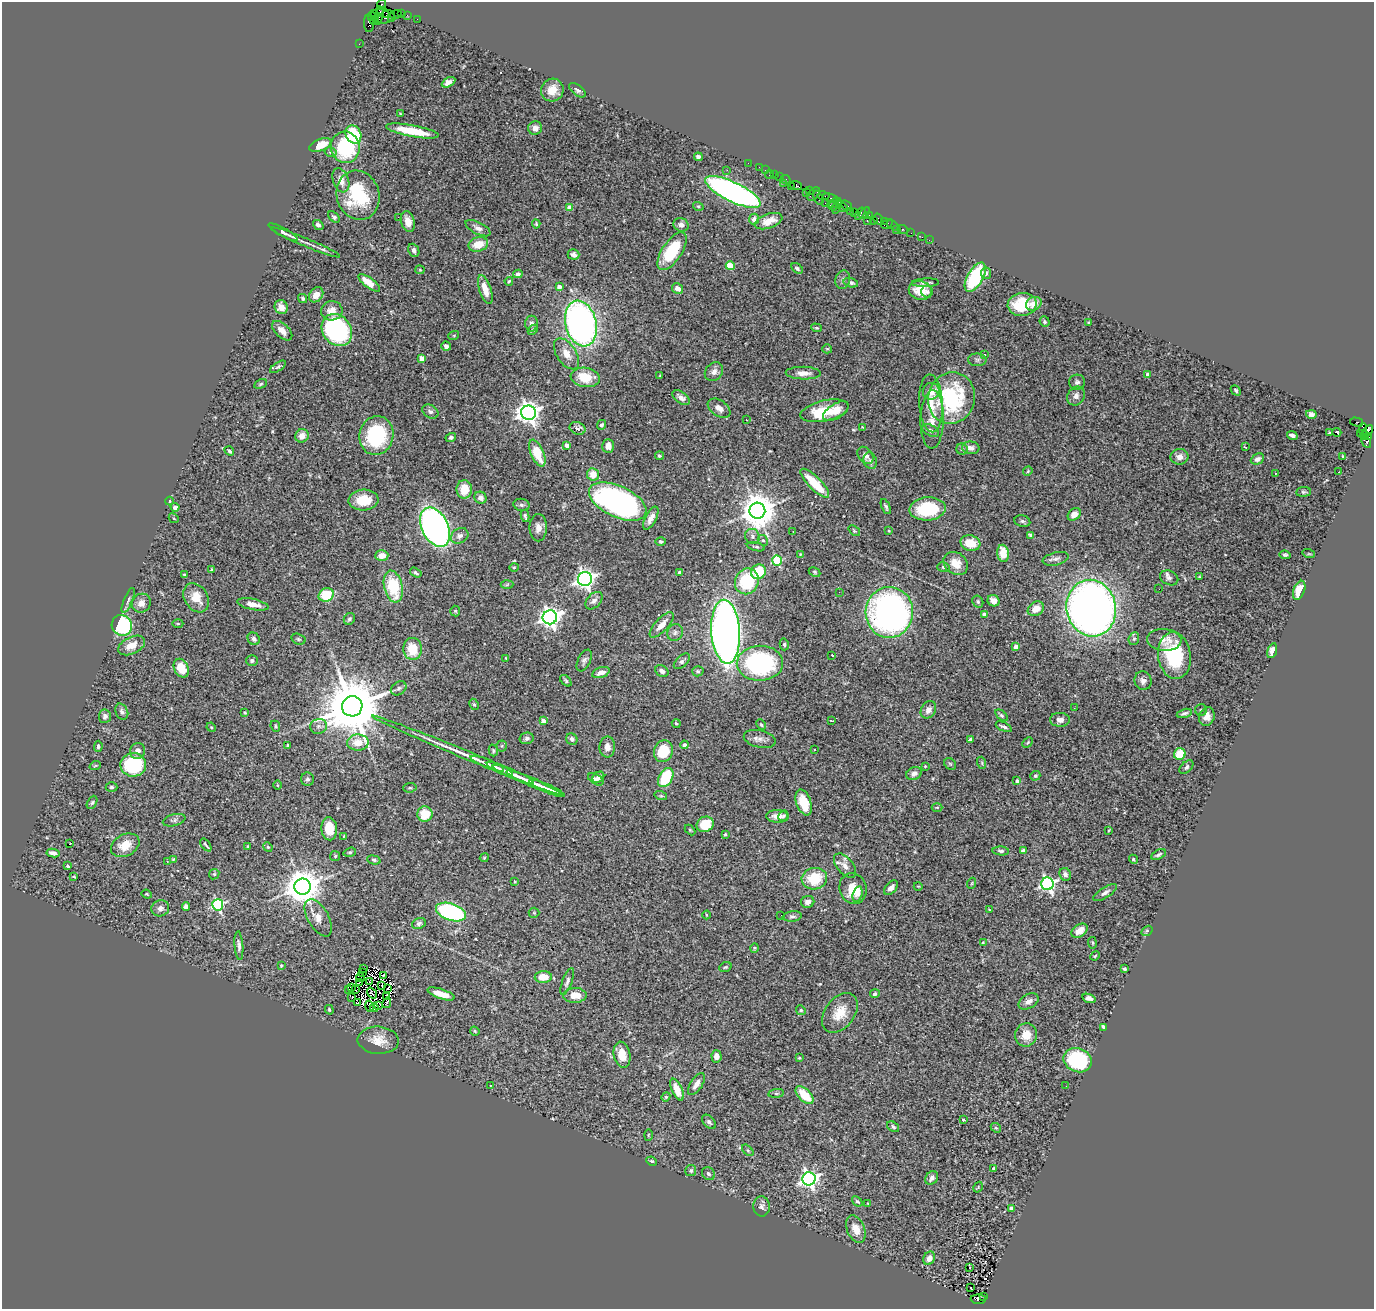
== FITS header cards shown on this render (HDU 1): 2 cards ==
NAXIS1  =                 1372
NAXIS2  =                 1307

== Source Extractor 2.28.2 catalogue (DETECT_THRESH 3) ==
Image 1372 x 1307 px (HDU 1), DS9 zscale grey, 1 PNG px = 1 image px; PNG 1376 x 1311 px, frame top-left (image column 1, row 1307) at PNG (2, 2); each listed source drawn as its Kron ellipse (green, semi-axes under 4 px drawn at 4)
Background 1.42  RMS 0.054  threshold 0.161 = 3 sigma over >= 5 px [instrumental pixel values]
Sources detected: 477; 10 with non-positive FLUX_AUTO (blend fragments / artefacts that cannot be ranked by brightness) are neither listed nor drawn; the other 467 listed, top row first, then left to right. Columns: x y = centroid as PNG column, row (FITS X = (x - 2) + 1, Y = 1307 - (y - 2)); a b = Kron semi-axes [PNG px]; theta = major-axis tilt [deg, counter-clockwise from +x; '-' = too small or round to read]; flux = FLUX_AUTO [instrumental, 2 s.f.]
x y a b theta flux
381 5 5 3 - 40
383 12 7 3 -36 200
401 13 2 2 - 48
375 14 3 2 - 37
396 15 6 2 19 49
407 15 2 2 - 20
372 16 5 3 - 58
379 16 8 3 76 410
386 17 9 6 23 400
391 17 3 3 - 37
417 19 2 2 - 32
374 20 4 3 - 130
369 24 8 5 -88 270
359 44 2 2 - 24
448 82 7 4 28 17
552 90 11 11 - 55
577 90 9 5 -38 8.6
400 114 3 3 - 3
535 128 7 6 - 21
412 131 27 5 -10 120
353 134 9 7 -63 180
320 145 11 6 23 54
345 147 16 14 -82 250
330 152 6 4 -15 6.8
698 157 4 4 - 11
748 163 2 2 - 28
759 167 2 2 - 22
727 170 3 3 - 3.7
766 170 3 2 - 55
775 174 3 2 - 78
769 175 5 2 - 200
780 176 4 3 - 57
341 180 12 8 -71 33
786 180 5 3 - 54
784 183 2 2 - 23
791 186 4 2 - 71
796 186 6 3 -19 180
810 191 3 3 - 67
733 192 30 9 -26 1600
806 192 4 3 - 40
814 194 8 5 51 380
358 195 25 21 -73 230
823 196 6 3 -10 110
818 198 8 3 -67 220
831 198 8 3 -17 220
825 203 3 2 - 38
834 203 5 3 - 340
847 205 6 3 -41 230
698 206 5 3 - 3.8
832 206 5 3 - 370
837 206 8 3 70 160
843 207 4 3 - 180
570 208 4 4 - 44
851 211 2 2 - 26
855 212 2 2 - 63
865 213 6 4 55 150
860 214 7 3 56 180
869 216 3 2 - 64
334 217 7 4 -41 7.7
398 217 2 2 - 30
754 219 5 4 - 15
878 219 6 4 -57 290
867 220 2 2 - 44
874 220 2 2 - 67
769 221 14 7 20 39
884 221 3 3 - 99
408 222 10 6 -75 37
536 224 4 3 - 5.2
887 224 6 3 27 170
318 225 6 4 -37 10
681 225 8 6 -27 18
893 225 7 4 -40 88
478 228 14 6 -27 18
897 229 3 2 - 18
903 230 5 3 - 79
283 232 16 4 -29 13
911 233 2 2 - 28
922 237 2 2 - 10
929 240 2 2 - 7.9
306 242 37 3 -23 23
478 244 10 7 15 62
414 250 7 5 -67 11
672 251 22 10 56 180
573 254 6 5 - 13
730 266 4 4 - 140
797 268 6 4 -33 7.5
420 270 5 4 - 3.9
986 273 6 5 - 9
518 274 4 4 - 10
975 277 16 8 60 240
843 280 9 7 75 12
509 281 4 3 - 4
369 283 13 5 -36 66
851 283 7 4 -15 11
925 283 13 3 2 11
559 287 4 4 - 28
485 289 15 6 -72 46
678 289 6 5 - 20
920 290 11 9 -15 60
927 292 6 6 - 9.2
316 295 8 6 51 31
303 298 5 3 - 5.5
1022 304 14 11 7 160
1034 304 8 6 29 37
281 307 7 6 - 23
332 311 11 9 2 37
1045 322 5 4 - 6.5
1089 322 3 2 - 3
532 324 8 6 90 14
581 324 23 15 -76 1600
816 328 5 4 - 4.3
337 330 17 14 -53 700
533 330 6 4 44 6.5
282 331 12 6 -43 25
454 335 5 3 - 3.3
446 346 5 4 - 9.4
827 349 5 4 - 4.3
566 354 17 9 -57 41
985 354 3 3 - 16
422 358 4 4 - 50
977 360 9 6 -1 9.4
278 367 9 4 33 6.4
714 372 10 8 48 20
803 373 17 6 -1 27
660 375 3 2 - 2
1147 375 4 3 - 26
585 377 14 9 -9 88
1077 382 8 7 - 11
261 384 7 4 28 5
1236 390 6 4 -48 5.9
931 391 8 8 - 39
1076 396 10 8 58 17
681 398 10 5 -37 19
951 398 26 23 74 370
931 403 29 12 -87 58
719 408 12 8 -35 25
825 411 24 10 13 120
836 411 14 7 31 34
430 412 9 6 -32 11
529 413 7 7 - 2700
1311 414 5 4 - 10
932 419 29 11 89 52
746 420 3 2 - 14
1357 422 7 3 -14 300
601 425 5 4 - 8
863 427 4 3 - 3.5
578 428 8 6 -22 18
1363 429 6 3 -89 520
931 430 9 5 -29 12
1367 431 7 4 51 480
1329 432 3 3 - 6.9
1337 432 4 3 - 13
1360 433 4 3 - 78
1292 435 5 4 - 12
1365 435 4 3 - 140
302 436 7 6 - 32
376 436 19 17 76 300
1369 436 4 3 - 170
451 437 5 4 - 8.7
1366 442 6 4 -62 230
567 445 4 4 - 26
608 446 7 6 - 20
1245 447 4 2 - 7.3
971 448 9 6 -6 15
962 449 5 5 - 6.1
229 451 5 3 - 7
537 453 14 6 -66 99
865 455 9 7 -53 18
659 456 4 4 - 5.9
1343 456 3 2 - 3.7
1179 457 9 7 2 22
1257 459 7 5 25 16
870 461 8 6 -70 10
1028 471 5 4 - 4
1339 472 3 2 - 3.1
1275 473 3 2 - 5
593 474 6 6 - 50
815 483 19 6 -46 110
464 489 9 8 - 62
1303 492 7 4 5 6.3
480 498 6 6 - 15
363 500 15 10 3 89
169 501 4 4 - 4.4
618 502 31 15 -25 1200
522 505 8 6 -15 8.2
175 507 4 4 - 15
886 507 8 3 -65 7.1
928 509 18 11 4 180
757 511 8 8 - 8100
1074 514 7 5 43 32
525 516 6 4 -78 9
174 518 5 3 - 3.3
651 518 12 5 62 27
1022 521 8 6 -16 8
435 527 21 13 -64 1600
538 528 13 9 90 25
793 531 3 2 - 4.6
854 531 6 4 -39 4.9
889 531 4 3 - 3.5
1031 535 4 4 - 9.4
460 536 9 7 31 16
752 536 8 7 - 13
763 540 5 4 - 6.3
661 542 5 4 - 5.6
970 543 10 7 -15 69
756 547 9 3 -14 5.7
1003 553 9 5 -81 56
800 554 3 2 - 2.7
1309 554 6 4 -18 4
1285 555 5 4 - 6.3
382 556 7 5 4 38
1056 559 13 6 14 14
777 561 5 5 - 230
956 563 13 10 -36 54
514 567 5 3 - 3.3
943 567 6 4 -16 7.7
212 570 4 3 - 4.1
758 572 8 7 - 110
815 572 6 4 -28 4.7
416 573 6 4 -34 7.7
679 573 3 3 - 9
184 574 4 3 - 2.7
1199 577 3 3 - 3.4
1169 578 9 7 -25 13
585 579 7 7 - 1900
747 581 13 11 62 200
507 585 6 4 3 4.9
393 586 16 9 -78 170
1159 589 3 2 - 3.5
1299 590 10 5 68 71
839 592 3 2 - 3.3
326 595 8 6 24 130
196 598 15 11 -57 57
128 600 13 3 68 9.4
594 601 10 6 45 17
993 601 6 5 - 24
978 602 6 5 - 7.3
141 603 10 9 - 26
253 604 16 5 -12 31
1091 608 28 24 -77 2700
1036 609 9 6 33 40
455 611 5 5 - 5
889 612 25 23 85 1300
984 615 4 3 - 15
550 617 7 7 - 2200
349 619 6 5 - 7.7
178 624 5 3 - 3.6
122 625 11 9 -49 320
662 625 16 6 47 36
726 632 32 14 -86 3400
675 633 8 7 - 14
254 639 6 5 - 12
298 639 7 5 -17 6.4
1134 639 6 5 - 6.6
1164 640 17 11 -5 43
784 644 6 4 -75 6.4
132 645 14 8 25 43
1016 647 4 4 - 35
413 649 11 9 -85 83
1272 651 7 4 72 24
832 655 3 2 - 3
1174 656 23 16 -83 230
506 658 3 2 - 2.7
584 660 12 6 64 12
252 661 6 5 - 10
682 661 10 5 43 11
760 663 23 17 1 600
181 668 10 7 -64 67
662 671 7 5 -34 15
698 671 6 5 - 6.1
601 673 9 5 19 22
566 681 7 4 -46 5.8
1143 681 9 8 - 19
399 688 8 6 34 11
474 704 6 4 -62 5.4
352 706 10 10 - 35000
1074 708 3 2 - 5.5
928 710 9 7 57 20
1201 710 6 6 - 7
122 712 8 6 -64 10
245 712 4 3 - 3.6
1184 713 8 4 14 9.4
1001 715 7 4 -42 6.1
105 716 7 6 - 12
1207 716 9 7 69 24
1060 720 10 7 0 20
543 721 4 4 - 25
831 721 3 2 - 2.3
676 723 4 3 - 4.6
761 725 5 4 - 5.1
275 726 6 4 -66 5.8
318 726 8 7 - 13
211 727 5 4 - 3.5
1004 727 8 4 -24 11
527 738 7 5 12 9.3
572 739 6 5 - 10
760 739 16 8 -14 23
970 740 4 4 - 9.2
1028 742 6 4 46 4.6
358 743 11 8 1 46
288 745 3 3 - 6
684 745 4 4 - 10
98 746 5 4 - 8
502 746 5 5 - 5
607 747 10 8 88 25
493 750 6 4 -74 5.3
814 750 3 3 - 7.5
137 751 8 7 - 18
663 751 11 9 72 120
1180 754 6 5 - 100
468 756 104 4 -22 93
982 763 6 4 -73 4.3
487 764 18 3 -22 20
950 764 6 5 - 5.4
133 765 13 12 - 240
95 766 6 3 20 4
925 766 4 4 - 3.1
1186 767 8 5 45 8.9
500 769 14 3 -23 19
513 774 22 3 -23 30
914 774 8 6 23 14
1035 776 5 4 - 6.2
598 777 6 5 - 15
666 777 10 6 60 170
307 779 6 6 - 8.8
596 779 8 5 -32 15
1017 781 4 3 - 11
533 783 29 4 -23 30
277 785 5 3 - 3.5
112 787 6 4 0 5.6
410 788 6 4 6 6.1
547 788 19 3 -23 20
661 796 6 4 -18 4.7
92 802 7 4 62 5.8
804 802 13 7 -70 81
937 807 5 3 - 3.2
425 814 8 7 - 80
777 816 11 6 -2 27
783 816 6 4 56 8.1
174 820 12 5 15 10
705 824 9 7 26 100
329 829 11 8 -86 74
690 830 6 4 -45 4.3
1109 830 4 2 - 2.9
725 834 4 3 - 4.7
344 836 4 4 - 3
69 844 3 2 - 28
125 845 15 11 28 56
206 845 7 2 -54 5.5
248 846 3 2 - 2.8
268 847 5 4 - 4.3
1023 850 4 4 - 14
1001 851 8 4 -4 7.4
350 852 6 4 18 5.1
53 853 6 4 -8 16
1158 855 8 4 29 8.4
335 856 5 5 - 5.8
484 858 5 3 - 3.4
173 859 3 2 - 3
1133 859 5 4 - 4.9
374 860 7 4 -16 6.9
167 861 3 2 - 6.3
68 866 4 3 - 5.6
845 866 14 8 -50 26
214 874 5 4 - 5
1065 874 6 5 - 11
74 877 4 2 - 2.8
814 879 13 11 12 130
515 882 4 3 - 3.2
972 883 5 3 - 4.2
1047 884 6 6 - 980
918 886 4 2 - 2.2
302 887 8 8 - 8400
891 888 8 5 47 15
853 889 15 13 -73 76
1105 893 13 5 32 14
147 894 5 4 - 4.1
858 894 8 4 76 14
808 902 6 6 - 20
218 905 5 5 - 470
186 907 4 4 - 17
160 908 9 8 - 17
989 910 4 2 - 2.8
451 912 15 8 -19 510
534 913 5 5 - 4.3
706 915 4 3 - 3
781 915 3 2 - 5.5
792 916 9 5 6 8.8
318 918 20 10 -60 41
419 923 7 5 21 9.2
1079 931 9 6 34 36
1147 931 6 4 31 4.9
983 942 3 3 - 3.8
1092 943 5 3 - 3.8
239 946 14 4 -86 15
754 948 5 4 - 4.4
1095 956 5 4 - 4
281 966 3 3 - 3.2
725 967 6 4 20 5.5
364 968 2 2 - 4.1
1124 969 4 3 - 6.5
362 973 2 2 - 4.1
383 975 3 2 - 4.6
360 977 5 2 - 0.12
543 977 8 6 3 64
370 981 4 2 - 3.4
567 981 14 5 70 12
359 983 3 2 - 3.3
382 985 3 2 - 3.8
352 987 3 2 - 3.7
387 988 3 2 - 3.3
348 989 3 2 - 4.1
355 989 3 2 - 4.4
372 993 6 2 -55 1.7
441 994 14 5 -18 42
875 994 5 4 - 7.7
575 995 11 7 1 50
387 997 4 3 - 0.22
352 998 3 2 - 2.9
1089 998 7 4 -15 17
1029 1001 11 7 30 18
358 1003 4 2 - 5.1
387 1003 5 2 - 8.4
379 1005 4 2 - 4.9
370 1006 6 2 -74 5.1
374 1008 4 2 - 0.012
329 1010 5 3 - 4.4
801 1010 5 4 - 4.8
840 1013 22 14 53 69
1104 1027 4 3 - 9.3
475 1031 5 4 - 4.4
1026 1035 12 11 - 52
378 1040 20 13 -4 54
622 1055 13 8 -79 48
716 1056 6 5 - 19
799 1058 3 3 - 4
1078 1060 14 12 -21 260
696 1084 12 6 57 20
490 1085 2 2 - 2.9
1066 1086 2 2 - 3.6
677 1090 12 5 -66 54
776 1093 8 4 8 5.5
805 1095 11 6 -44 94
666 1097 4 4 - 4.1
963 1120 4 3 - 11
709 1122 8 5 -45 10
893 1127 7 4 -38 7.4
996 1128 5 4 - 4.8
648 1135 5 3 - 3.4
748 1150 7 4 -45 5.3
652 1161 5 3 - 5
993 1168 4 3 - 5.3
691 1171 5 5 - 7.3
708 1174 7 6 - 9.1
932 1178 7 5 55 13
809 1179 6 6 - 1500
978 1187 6 4 58 3.5
857 1201 6 3 -40 5.6
868 1203 3 2 - 2.3
762 1206 10 8 -85 15
1011 1209 4 3 - 17
856 1229 14 8 -67 42
929 1258 7 5 61 23
969 1268 3 3 - 87
971 1288 3 2 - 7.9
983 1296 3 2 - 160
978 1299 7 5 -2 530
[10 non-positive-flux detections neither listed nor drawn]